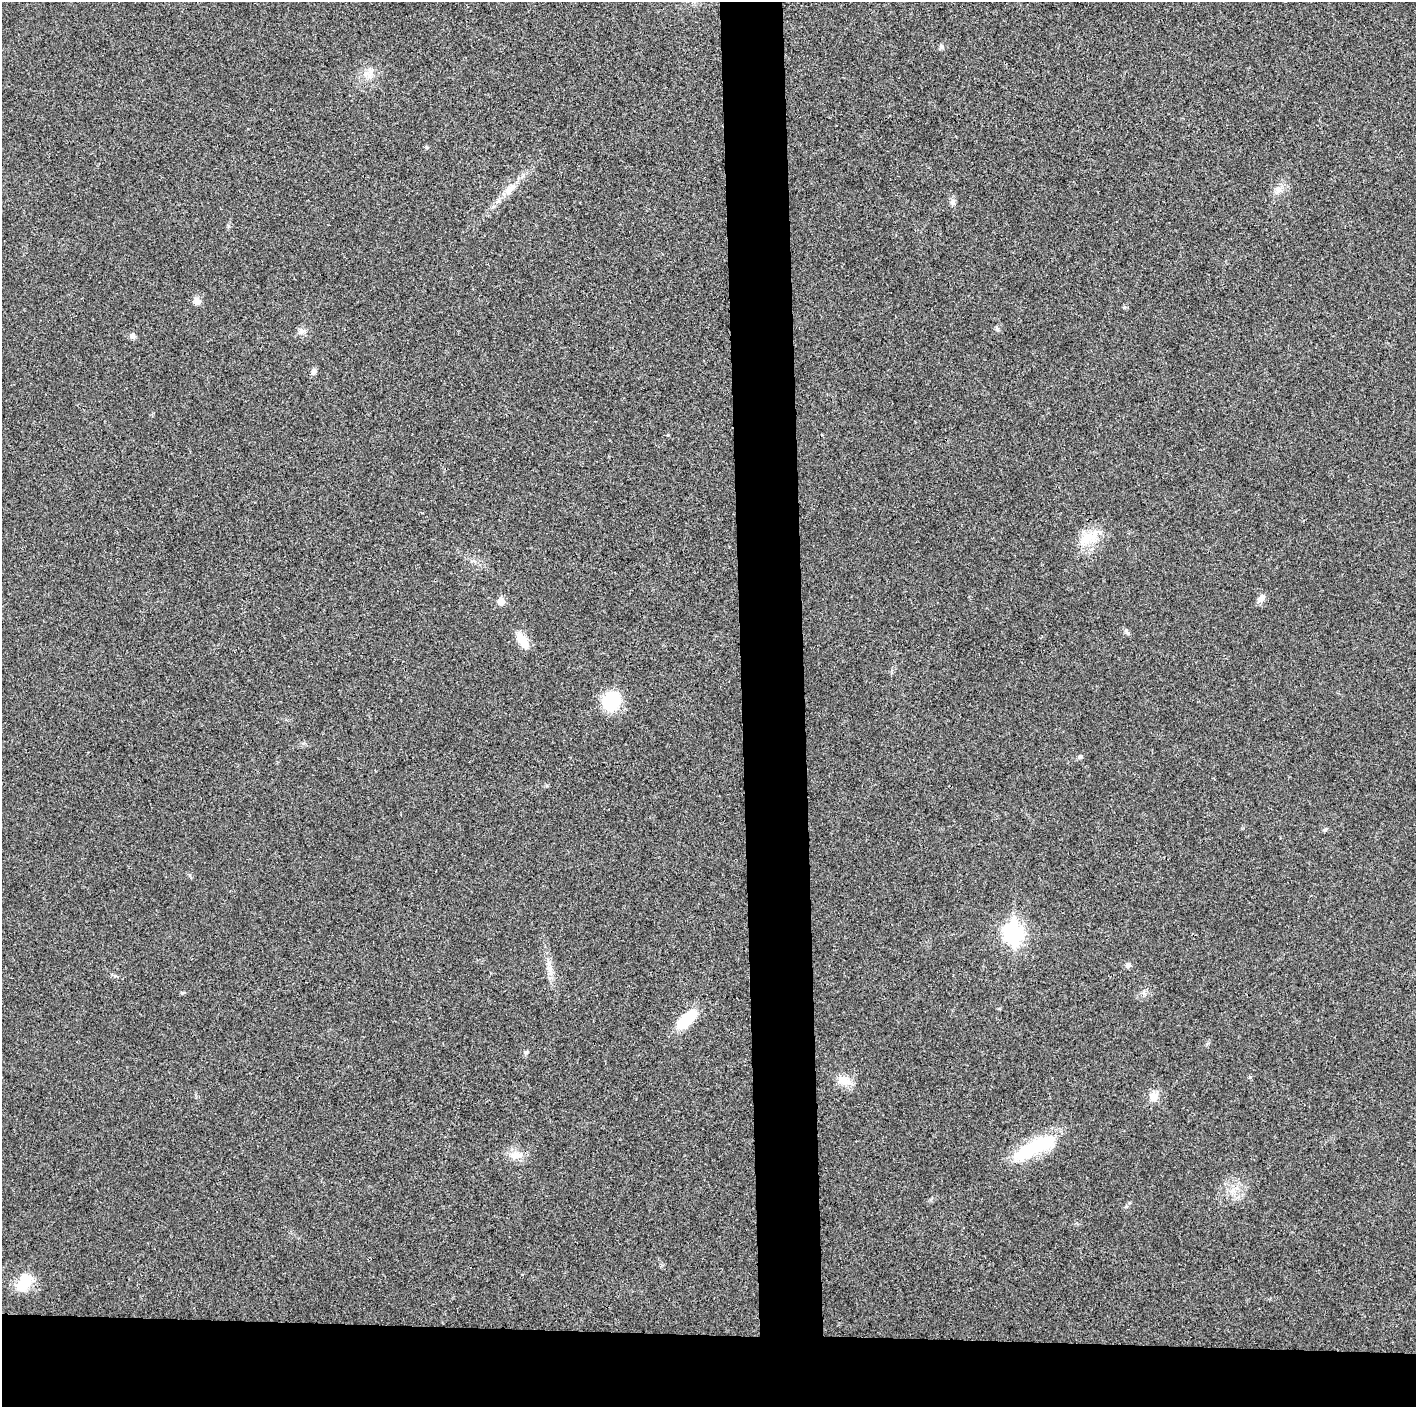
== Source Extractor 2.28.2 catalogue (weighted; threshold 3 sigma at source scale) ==
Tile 8 of 3 x 3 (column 2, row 3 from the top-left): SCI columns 1415-2828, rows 19-1423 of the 4249 x 4237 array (HDU 1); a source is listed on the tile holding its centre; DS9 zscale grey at full resolution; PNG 1418 x 1409 px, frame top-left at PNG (2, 2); no overlay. Shown black and unused: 9% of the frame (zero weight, under 3 of 4 exposures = <1% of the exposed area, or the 3 px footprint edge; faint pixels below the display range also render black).
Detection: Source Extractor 2.28.2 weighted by HDU 2 'WHT'; one run over the whole footprint, this tile lists its part. Background 0.0197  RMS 0.0056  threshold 0.025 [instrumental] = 3 sigma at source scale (4.5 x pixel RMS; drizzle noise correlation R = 1.50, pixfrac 1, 0.05/0.05 arcsec/px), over >= 5 px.
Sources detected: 31; all 31 listed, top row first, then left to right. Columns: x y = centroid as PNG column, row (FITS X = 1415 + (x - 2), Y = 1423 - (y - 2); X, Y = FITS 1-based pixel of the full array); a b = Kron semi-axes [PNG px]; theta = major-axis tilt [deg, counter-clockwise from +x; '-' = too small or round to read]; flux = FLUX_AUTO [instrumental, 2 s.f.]
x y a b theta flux
941 46 8 4 -55 0.97
366 74 11 6 29 3.3
1278 189 10 7 -53 2.5
509 190 14 10 66 4.4
952 201 9 4 81 1.4
197 301 10 8 -76 2.6
997 329 7 4 -71 0.9
302 331 10 9 - 2.5
132 336 8 6 -35 1.6
313 372 8 6 79 1.6
1088 538 30 11 26 11
1261 598 9 7 59 3
501 601 5 5 - 8.6
1127 632 9 4 -48 1.1
523 640 23 9 -59 7.7
612 701 19 16 54 24
1080 757 7 5 21 0.95
1325 830 6 5 - 0.86
1013 934 9 7 -89 210
1128 965 6 6 - 1.9
549 969 11 6 -81 2.9
182 993 5 4 - 0.66
686 1020 24 10 43 20
525 1052 6 4 -11 0.86
1250 1077 4 4 - 0.61
845 1081 22 10 -16 6.2
1153 1097 12 10 46 4.5
1034 1148 58 16 26 35
516 1155 19 8 3 5.1
1233 1190 9 4 71 1.7
24 1282 25 15 57 13
Unlisted compact peaks at least as high as the median listed source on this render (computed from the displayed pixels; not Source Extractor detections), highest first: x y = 668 435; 1124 307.